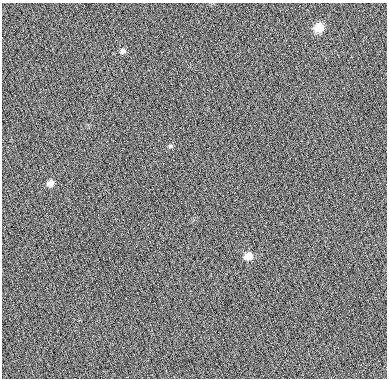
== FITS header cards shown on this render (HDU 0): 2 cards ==
NAXIS1  =                  385
NAXIS2  =                  376

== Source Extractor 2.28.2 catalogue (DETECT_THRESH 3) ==
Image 385 x 376 px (HDU 0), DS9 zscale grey, 1 PNG px = 1 image px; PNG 389 x 380 px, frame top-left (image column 1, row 376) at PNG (2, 3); no overlay
Background 37.7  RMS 8.8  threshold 26.4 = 3 sigma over >= 5 px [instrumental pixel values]
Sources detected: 5; all 5 listed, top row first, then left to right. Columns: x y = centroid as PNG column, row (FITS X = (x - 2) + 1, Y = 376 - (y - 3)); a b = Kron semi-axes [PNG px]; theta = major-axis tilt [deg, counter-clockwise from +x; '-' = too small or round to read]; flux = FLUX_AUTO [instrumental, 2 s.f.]
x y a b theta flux
319 28 8 7 - 13000
123 51 9 6 27 2000
170 146 6 5 - 1000
50 183 7 6 - 3200
248 256 9 7 25 6600